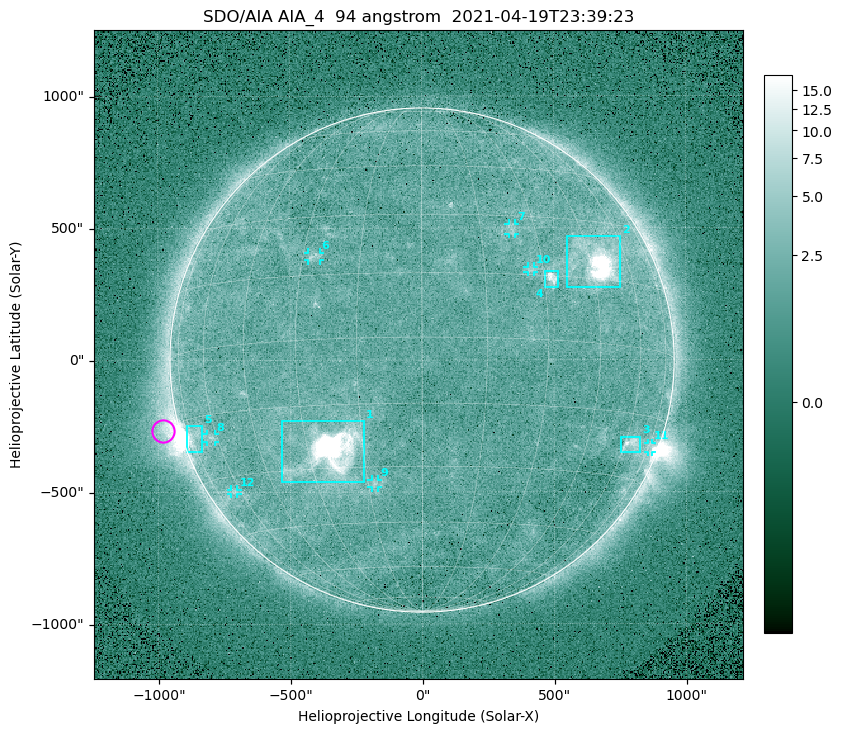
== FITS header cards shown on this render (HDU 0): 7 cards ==
TELESCOP= 'SDO/AIA '
INSTRUME= 'AIA_4   '
WAVELNTH=                   94
WAVEUNIT= 'angstrom'
DATE-OBS= '2021-04-19T23:39:23.12'
CTYPE1  = 'HPLN-TAN'
CTYPE2  = 'HPLT-TAN'

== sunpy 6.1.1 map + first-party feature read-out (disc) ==
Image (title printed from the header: SDO/AIA AIA_4  94 angstrom  2021-04-19T23:39:23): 512 x 512 px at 4.8 arcsec/px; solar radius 955 arcsec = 199 px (full disc in frame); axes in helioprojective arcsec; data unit not stated in the header (colour bar unlabelled)
Orientation: roll -0.138 deg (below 1 deg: not rotated)
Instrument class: DISC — disc imager (sunpy class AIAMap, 94 A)
Bright regions (active regions / flare kernels): reference = the median radial profile (limb darkening/brightening removed); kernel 5 px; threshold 5 sigma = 2.55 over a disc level ~1.78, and >= 1.15x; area >= 9 px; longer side >= 5 px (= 24 arcsec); searched inside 0.97 R_sun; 12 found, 12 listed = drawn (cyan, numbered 1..; 7 of them under ~33 arcsec drawn as corner ticks so the feature stays visible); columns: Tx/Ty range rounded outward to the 10 arcsec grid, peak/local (2 s.f.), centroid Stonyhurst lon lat
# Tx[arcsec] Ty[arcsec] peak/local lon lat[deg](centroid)
1 -540..-220 -460..-230 1330 -24 -26
2 550..750 270..470 63 +47 +19
3 750..830 -350..-290 4.5 +63 -22
4 460..520 270..340 6.8 +32 +15
5 -900..-830 -350..-250 6.1 -73 -19
6 -430..-380 380..410 3.2 -27 +20
7 330..360 470..520 2.9 +23 +26
8 -820..-780 -310..-280 3 -63 -20
9 -190..-170 -480..-450 3.1 -13 -34
10 400..430 330..360 2.8 +27 +16
11 850..870 -350..-310 3 +75 -22
12 -730..-700 -510..-490 2.5 -63 -34
Off-limb structures (1.02-1.3 R_sun): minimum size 50 px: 6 found; the strongest spans PA ~90..115 deg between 1.02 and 1.22 R_sun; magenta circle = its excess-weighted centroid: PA ~105 deg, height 1.06 R_sun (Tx ~-980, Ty ~-270 arcsec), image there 4.9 x the reference